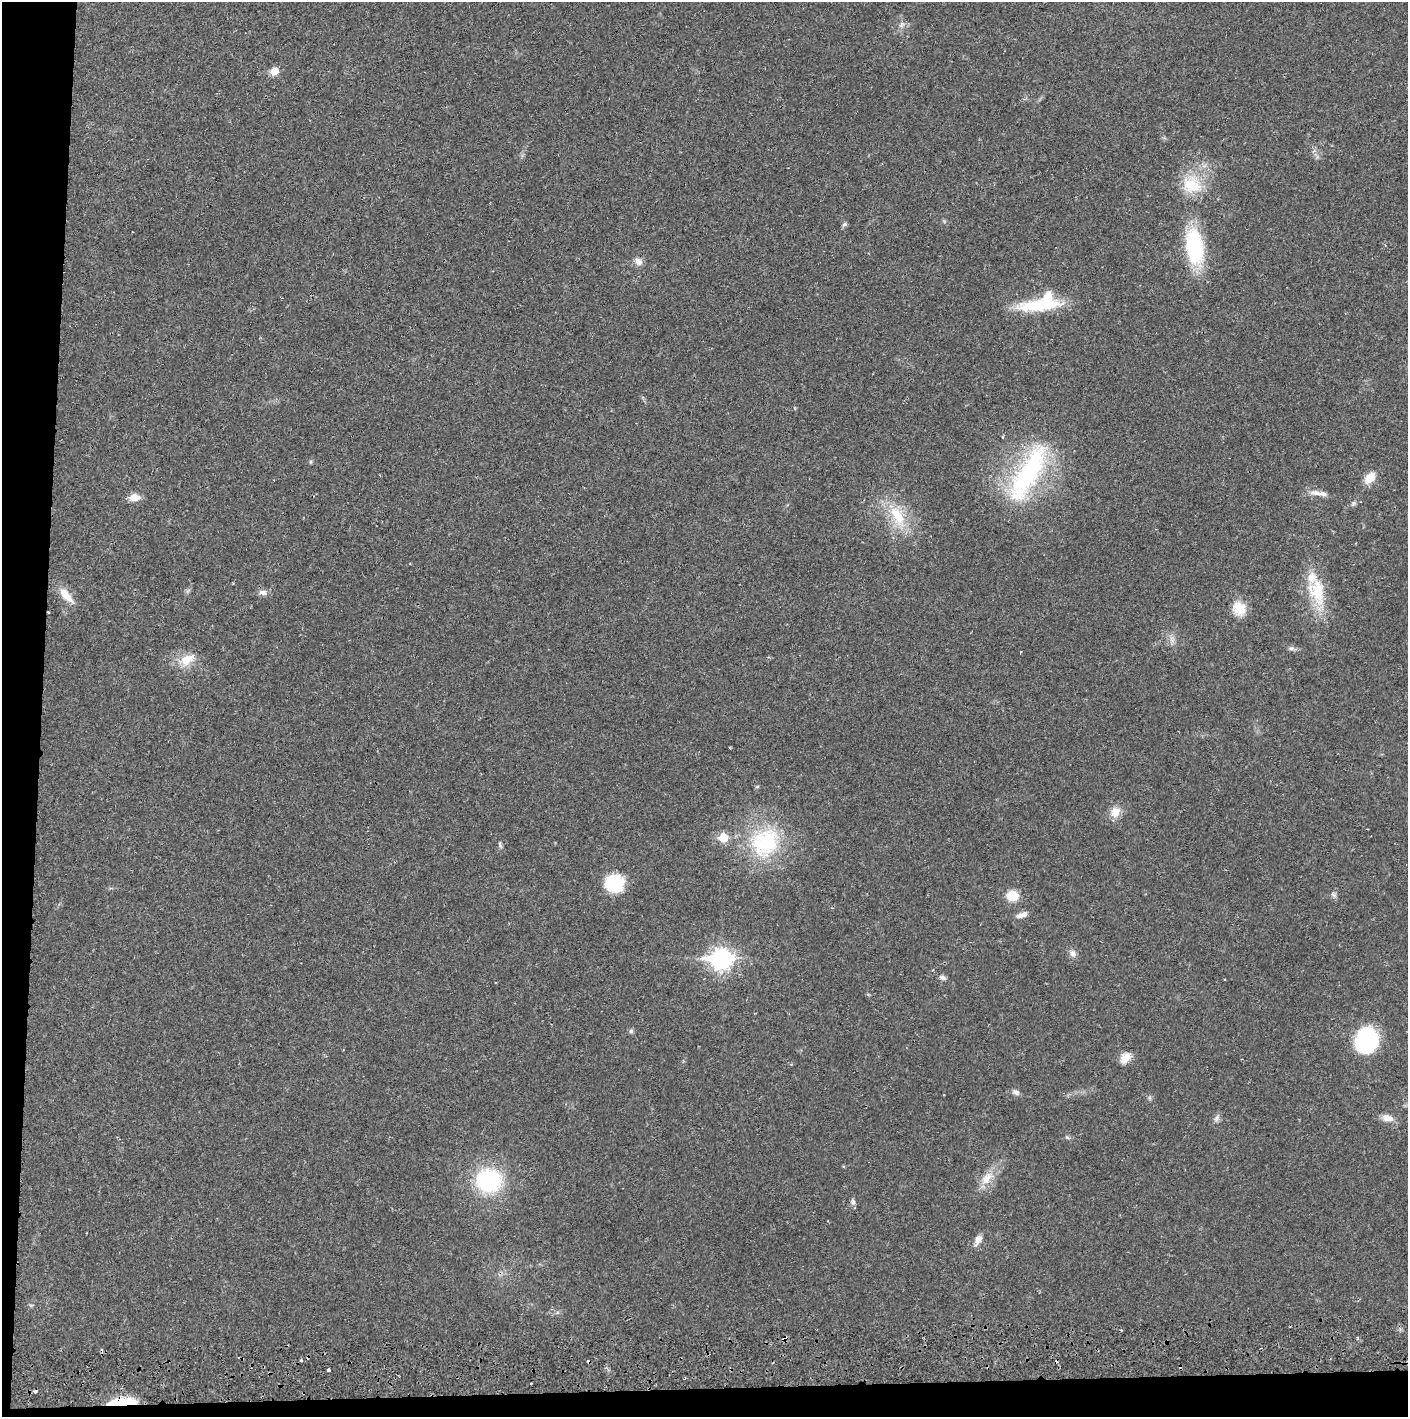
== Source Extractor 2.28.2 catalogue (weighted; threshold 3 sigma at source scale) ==
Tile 7 of 3 x 3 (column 1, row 3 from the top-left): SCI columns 4-1409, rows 56-1470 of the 4229 x 4358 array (HDU 1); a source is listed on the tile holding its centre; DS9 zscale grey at full resolution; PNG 1410 x 1419 px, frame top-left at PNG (2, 2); no overlay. Shown black and unused: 5% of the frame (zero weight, under 2 of 3 exposures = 3% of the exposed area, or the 3 px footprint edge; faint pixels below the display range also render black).
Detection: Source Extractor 2.28.2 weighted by HDU 2 'WHT'; one run over the whole footprint, this tile lists its part. Background 0.0217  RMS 0.0035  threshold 0.0158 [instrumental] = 3 sigma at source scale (4.5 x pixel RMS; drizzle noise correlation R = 1.50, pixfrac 1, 0.05/0.05 arcsec/px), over >= 5 px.
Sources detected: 63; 1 inside a brighter object's white glare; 7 cosmic-ray / hot-pixel residue — not listed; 3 inside a brighter listed object's ellipse — not listed separately; the other 52 listed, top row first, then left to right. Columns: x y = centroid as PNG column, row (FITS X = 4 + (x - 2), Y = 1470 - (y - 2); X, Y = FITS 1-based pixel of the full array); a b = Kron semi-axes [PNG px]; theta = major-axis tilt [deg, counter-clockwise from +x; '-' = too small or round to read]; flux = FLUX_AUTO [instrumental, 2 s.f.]
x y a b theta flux
902 24 10 7 53 1.5
274 71 8 7 - 4
1314 151 7 4 18 0.68
1192 184 28 25 -23 14
844 224 7 6 - 0.77
1194 246 37 16 -80 34
638 261 10 8 -33 2.3
1040 306 61 14 2 18
1003 437 4 3 - 0.34
311 462 6 4 90 0.44
1028 473 85 27 60 52
1370 478 12 8 48 6.2
1316 493 20 7 -8 2.7
134 497 12 8 2 3.9
1353 503 9 6 46 0.95
897 516 37 17 -63 14
1317 591 40 21 -76 16
263 592 13 7 -9 1.7
66 595 24 9 -49 5.4
1239 609 18 16 -65 6.1
48 612 3 3 - 0.37
1172 640 10 7 -74 1.8
1291 648 9 5 -2 1
187 660 22 13 31 6.7
1115 812 13 11 62 4.3
723 837 6 6 - 11
765 842 44 38 48 32
500 845 11 4 -77 0.79
614 883 20 18 -1 16
1333 895 10 5 -41 0.92
1012 896 11 10 - 7
1020 916 12 8 19 1.7
1073 953 10 8 -72 1.8
721 959 10 8 -1 180
933 970 3 2 - 0.31
942 978 10 6 -23 1.1
631 1031 6 6 - 0.83
1367 1041 25 21 70 35
1125 1058 16 10 50 3.9
1016 1092 10 7 -27 1.3
1150 1098 7 4 -89 0.62
1217 1118 13 6 64 1.3
1387 1118 15 9 -14 3.2
1067 1137 7 4 -31 0.59
987 1178 22 12 48 6
489 1181 22 20 -6 39
853 1202 9 6 -80 1
978 1240 15 8 63 2.5
785 1338 5 4 - 1.9
301 1360 3 3 - 0.69
328 1370 3 3 - 1.2
122 1402 33 8 4 11
Overlapping masked pixels (flux is a lower limit): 3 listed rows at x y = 48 612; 785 1338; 122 1402